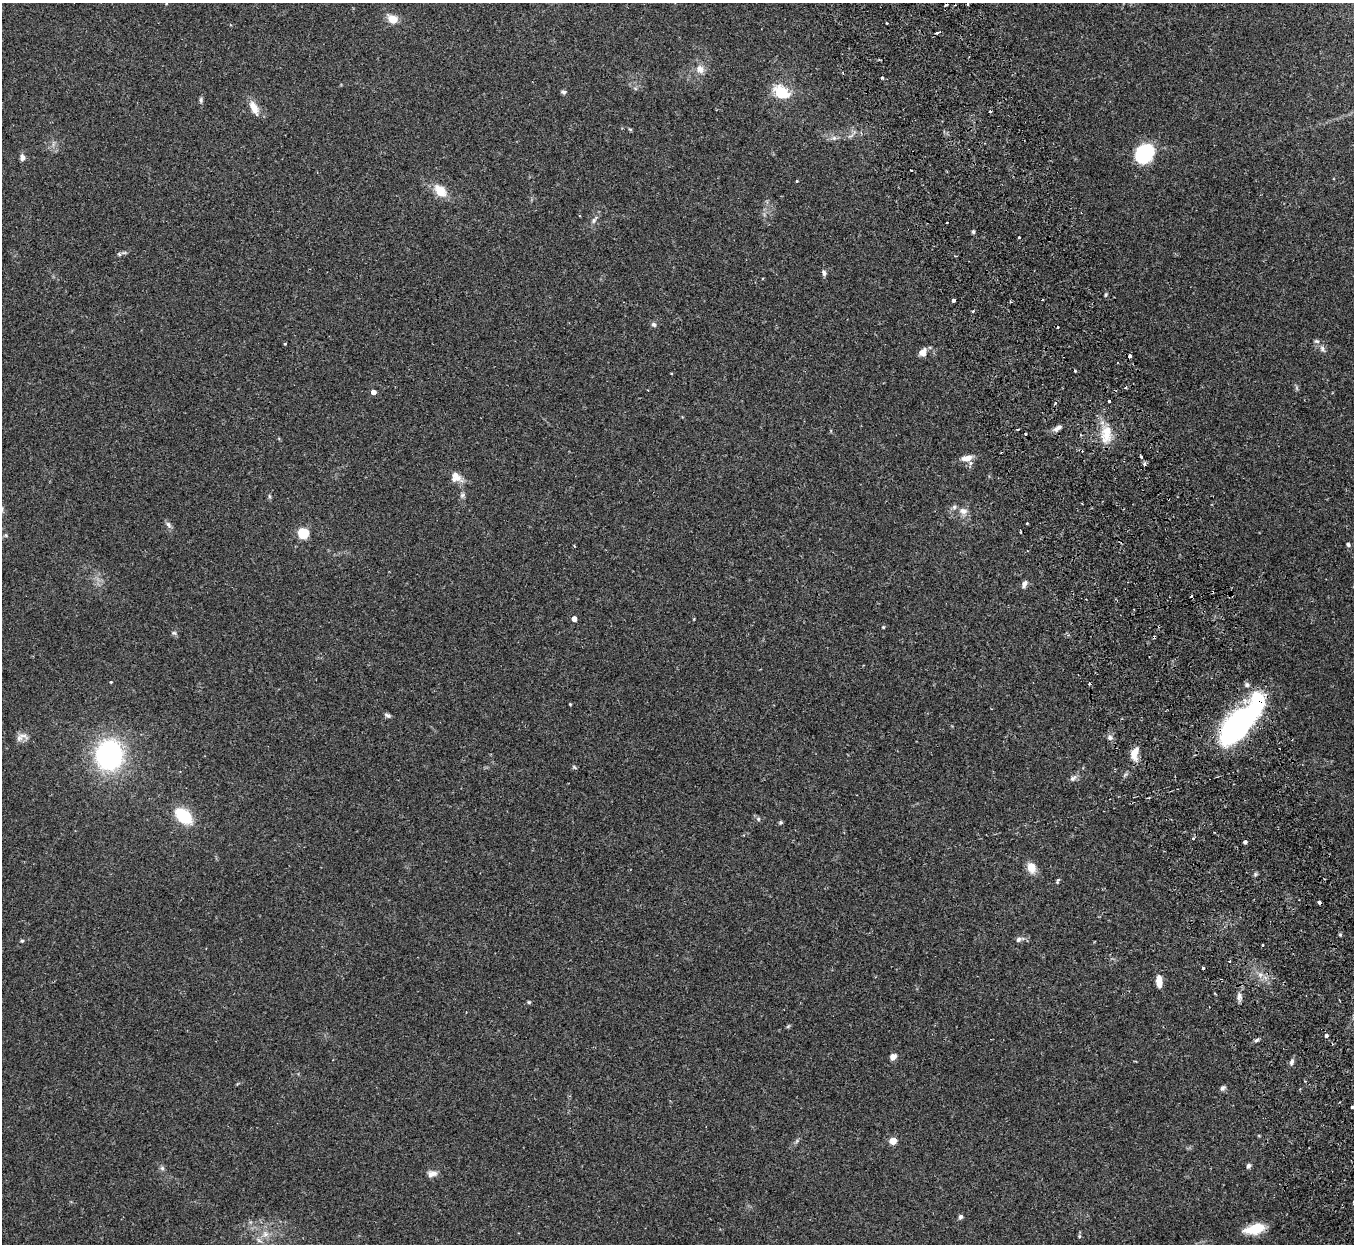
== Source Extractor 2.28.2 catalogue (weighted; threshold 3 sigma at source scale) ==
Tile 6 of 4 x 4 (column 2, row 2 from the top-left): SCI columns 1410-2761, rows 2658-3899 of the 5522 x 5441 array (HDU 1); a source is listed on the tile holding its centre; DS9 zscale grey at full resolution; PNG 1356 x 1246 px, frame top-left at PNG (2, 3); no overlay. Shown black and unused: <1% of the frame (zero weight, under 2 of 3 exposures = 3% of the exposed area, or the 3 px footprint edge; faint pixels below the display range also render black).
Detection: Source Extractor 2.28.2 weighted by HDU 2 'WHT'; one run over the whole footprint, this tile lists its part. Background 0.25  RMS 0.0083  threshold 0.0374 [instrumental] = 3 sigma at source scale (4.5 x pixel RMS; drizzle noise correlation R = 1.50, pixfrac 1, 0.05/0.05 arcsec/px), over >= 5 px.
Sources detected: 108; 3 inside a brighter object's white glare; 10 cosmic-ray / hot-pixel residue — not listed; the other 95 listed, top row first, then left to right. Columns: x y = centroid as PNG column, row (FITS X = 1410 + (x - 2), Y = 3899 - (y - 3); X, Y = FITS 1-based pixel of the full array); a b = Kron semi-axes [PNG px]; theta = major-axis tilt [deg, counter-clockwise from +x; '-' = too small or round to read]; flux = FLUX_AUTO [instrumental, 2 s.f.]
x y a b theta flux
968 4 3 3 - 2.8
392 19 8 6 -30 14
937 32 4 3 - 4.3
700 69 13 11 -52 6.5
882 78 3 3 - 2.3
563 92 6 5 - 1.9
781 92 18 13 -34 24
201 100 8 5 -83 1.6
254 108 20 9 -63 8.8
990 112 4 2 - 0.85
630 129 6 3 -19 0.91
834 138 8 6 0 2.6
1144 153 20 17 51 46
22 158 8 6 -88 2.9
911 170 3 2 - 0.6
797 181 3 3 - 1.2
440 190 17 11 -47 13
594 220 12 6 59 3
973 232 5 4 - 1.4
1019 237 3 3 - 1.9
119 254 6 4 -45 1.2
824 273 8 5 -71 2.1
954 300 4 3 - 3.5
973 311 3 3 - 1.2
654 324 7 6 - 2.1
285 344 3 3 - 0.91
1322 349 10 6 -59 3
923 352 10 8 49 5.8
1130 356 4 3 - 3.9
1126 387 4 3 - 1
373 392 4 4 - 6.1
1109 401 3 3 - 2.8
1055 403 4 3 - 1.2
1057 428 12 5 30 3.7
1106 434 28 15 89 18
1141 457 3 3 - 4.7
967 458 13 7 10 7.6
1144 464 4 3 - 2.5
456 477 15 12 -34 7.8
462 495 7 4 45 1.8
269 496 6 4 -89 1.2
954 507 6 6 - 2
963 511 10 8 -12 5
1027 524 3 2 - 0.93
168 525 10 6 -63 2.6
303 533 5 5 - 70
6 535 6 4 72 1
1348 544 5 5 - 1.6
1024 584 9 6 70 3
574 619 4 4 - 6.7
883 627 4 4 - 0.86
174 633 8 5 -8 1.5
111 682 4 3 - 0.72
1089 684 4 2 - 0.8
1247 685 7 6 - 2.2
570 704 3 2 - 0.66
387 715 10 5 -26 1.9
1233 726 38 21 41 100
21 737 17 8 23 5.4
1110 738 8 6 -60 2.6
1134 753 17 9 75 8.8
109 755 29 26 87 120
574 767 7 3 -37 1
1073 778 11 7 35 3
183 816 16 10 -40 38
758 819 6 5 - 1.6
780 822 6 4 46 1.2
1193 838 4 3 - 2.1
1245 842 4 4 - 2.1
1031 867 8 6 -70 14
1058 880 6 4 59 1.4
1340 935 5 4 - 0.92
1018 939 8 6 46 2.2
22 941 4 4 - 1
1263 945 3 2 - 0.61
1229 961 3 3 - 2
1260 975 7 6 - 3
1159 981 12 6 -88 8.4
1239 996 10 6 85 3.5
529 1002 5 4 - 0.98
788 1026 7 3 37 1
1326 1035 5 4 - 1.4
1256 1040 7 4 28 1.5
893 1057 6 5 - 6.1
1291 1062 9 6 74 2.4
1223 1088 8 6 37 2
1352 1107 3 3 - 1
893 1141 5 4 - 20
1249 1166 6 5 - 2.1
162 1168 6 6 - 1.7
432 1174 13 8 11 4.8
960 1217 6 5 - 1.8
1255 1229 20 9 15 22
265 1234 8 7 - 3.8
1079 1236 5 5 - 1.2
Overlapping masked pixels (flux is a lower limit): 2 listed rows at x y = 954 300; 1233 726
Isophote crosses this tile's border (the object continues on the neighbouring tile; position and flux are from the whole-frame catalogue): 1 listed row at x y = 968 4